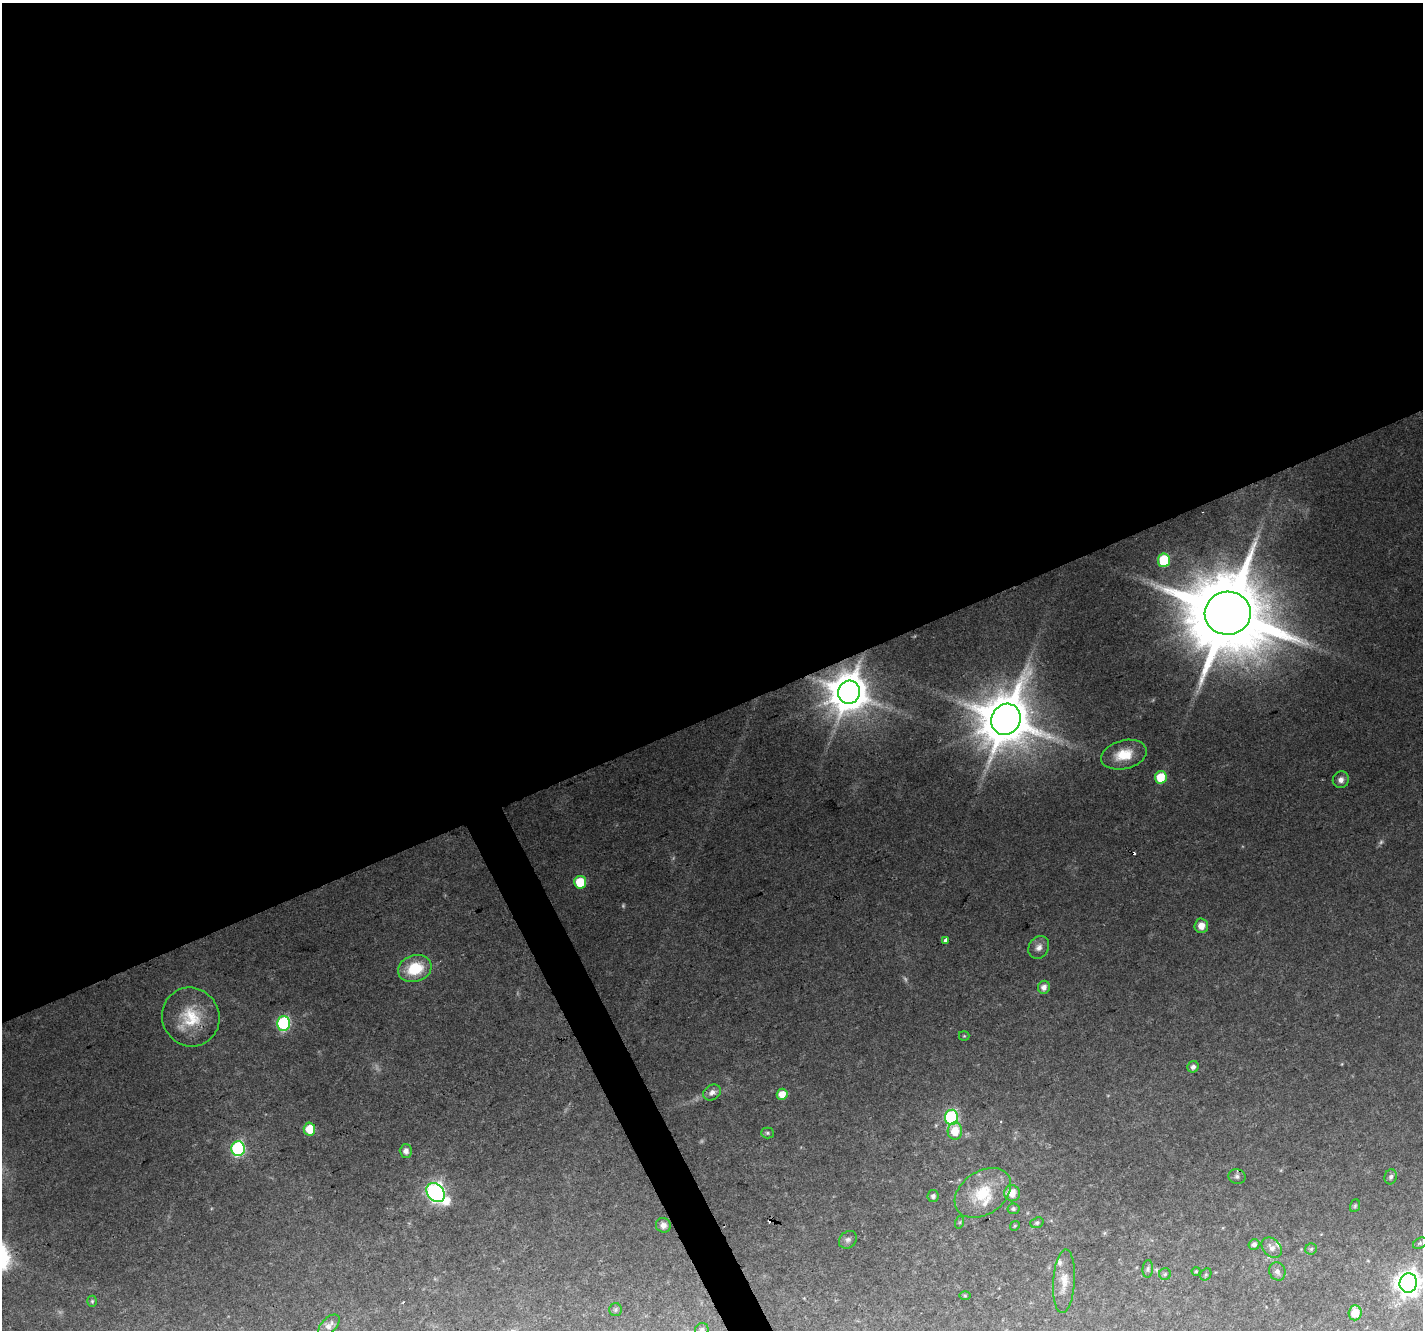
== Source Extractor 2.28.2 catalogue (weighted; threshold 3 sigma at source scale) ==
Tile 2 of 4 x 4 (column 2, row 1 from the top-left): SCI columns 1422-2842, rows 4077-5404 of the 5687 x 5553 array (HDU 1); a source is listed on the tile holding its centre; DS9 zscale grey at full resolution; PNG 1425 x 1332 px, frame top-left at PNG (2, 3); each listed source drawn as its Kron ellipse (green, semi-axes under 4 px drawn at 4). Shown black and unused: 55% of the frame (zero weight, under 2 of 3 exposures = <1% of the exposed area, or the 3 px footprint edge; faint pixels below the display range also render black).
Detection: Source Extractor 2.28.2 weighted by HDU 2 'WHT'; one run over the whole footprint, this tile lists its part. Background 0.0829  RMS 0.0074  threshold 0.0332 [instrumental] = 3 sigma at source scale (4.5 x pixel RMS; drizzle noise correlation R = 1.50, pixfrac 1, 0.0396/0.0396 arcsec/px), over >= 5 px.
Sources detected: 64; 4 too faint to see at this stretch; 2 cosmic-ray / hot-pixel residue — neither listed nor drawn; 3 inside a brighter listed object's ellipse — not listed separately; the other 55 listed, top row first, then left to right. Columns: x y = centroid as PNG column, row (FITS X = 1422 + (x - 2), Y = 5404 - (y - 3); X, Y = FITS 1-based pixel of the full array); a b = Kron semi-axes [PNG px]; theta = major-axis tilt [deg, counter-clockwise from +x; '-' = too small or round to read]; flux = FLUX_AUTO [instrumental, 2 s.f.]
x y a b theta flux
1164 560 7 6 - 35
1228 613 23 21 4 13000
849 692 11 11 - 2800
1006 719 16 14 63 4900
1124 755 23 14 14 19
1161 777 6 6 - 20
1341 780 8 8 - 4.2
580 882 6 6 - 21
1201 926 7 7 - 7.3
946 941 4 3 - 20
1039 947 12 10 57 4.8
415 969 17 13 18 27
1044 987 6 6 - 4.5
191 1017 30 28 -60 34
283 1023 7 6 - 110
964 1036 5 5 - 0.85
1193 1067 6 5 - 3.2
712 1092 9 7 30 3.9
782 1094 5 5 - 11
951 1117 7 6 - 110
309 1129 6 6 - 16
955 1131 8 7 - 14
767 1133 6 5 - 1.3
238 1149 7 6 - 120
406 1151 7 6 - 4.2
1237 1176 9 7 -15 2.3
1391 1177 7 6 - 2.1
436 1192 10 8 -50 270
983 1193 31 21 35 30
1012 1193 8 8 - 8.1
933 1196 6 5 - 2.1
1355 1206 6 5 - 1.1
1013 1209 6 5 - 1.6
960 1222 6 4 71 0.91
1037 1223 7 5 19 1.5
663 1225 7 7 - 4
1015 1226 5 3 - 0.74
848 1240 10 8 42 2.8
1420 1243 7 5 30 1.4
1254 1244 6 5 - 2.3
1272 1248 12 8 -46 4.4
1311 1249 6 5 - 1.2
1148 1269 9 5 85 1.8
1196 1271 4 4 - 0.8
1277 1271 9 8 - 3.1
1165 1274 6 6 - 1.4
1206 1274 6 5 - 1.3
1064 1281 32 11 86 12
1408 1283 9 8 - 660
965 1295 6 4 -1 0.94
92 1301 5 4 - 1.1
615 1310 6 6 - 1.3
1355 1313 7 6 - 13
329 1326 13 7 47 3.9
702 1330 7 6 - 1.9
Overlapping masked pixels (flux is a lower limit): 1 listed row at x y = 849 692
Isophote crosses this tile's border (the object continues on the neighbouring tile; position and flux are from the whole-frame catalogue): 2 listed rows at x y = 1408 1283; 702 1330